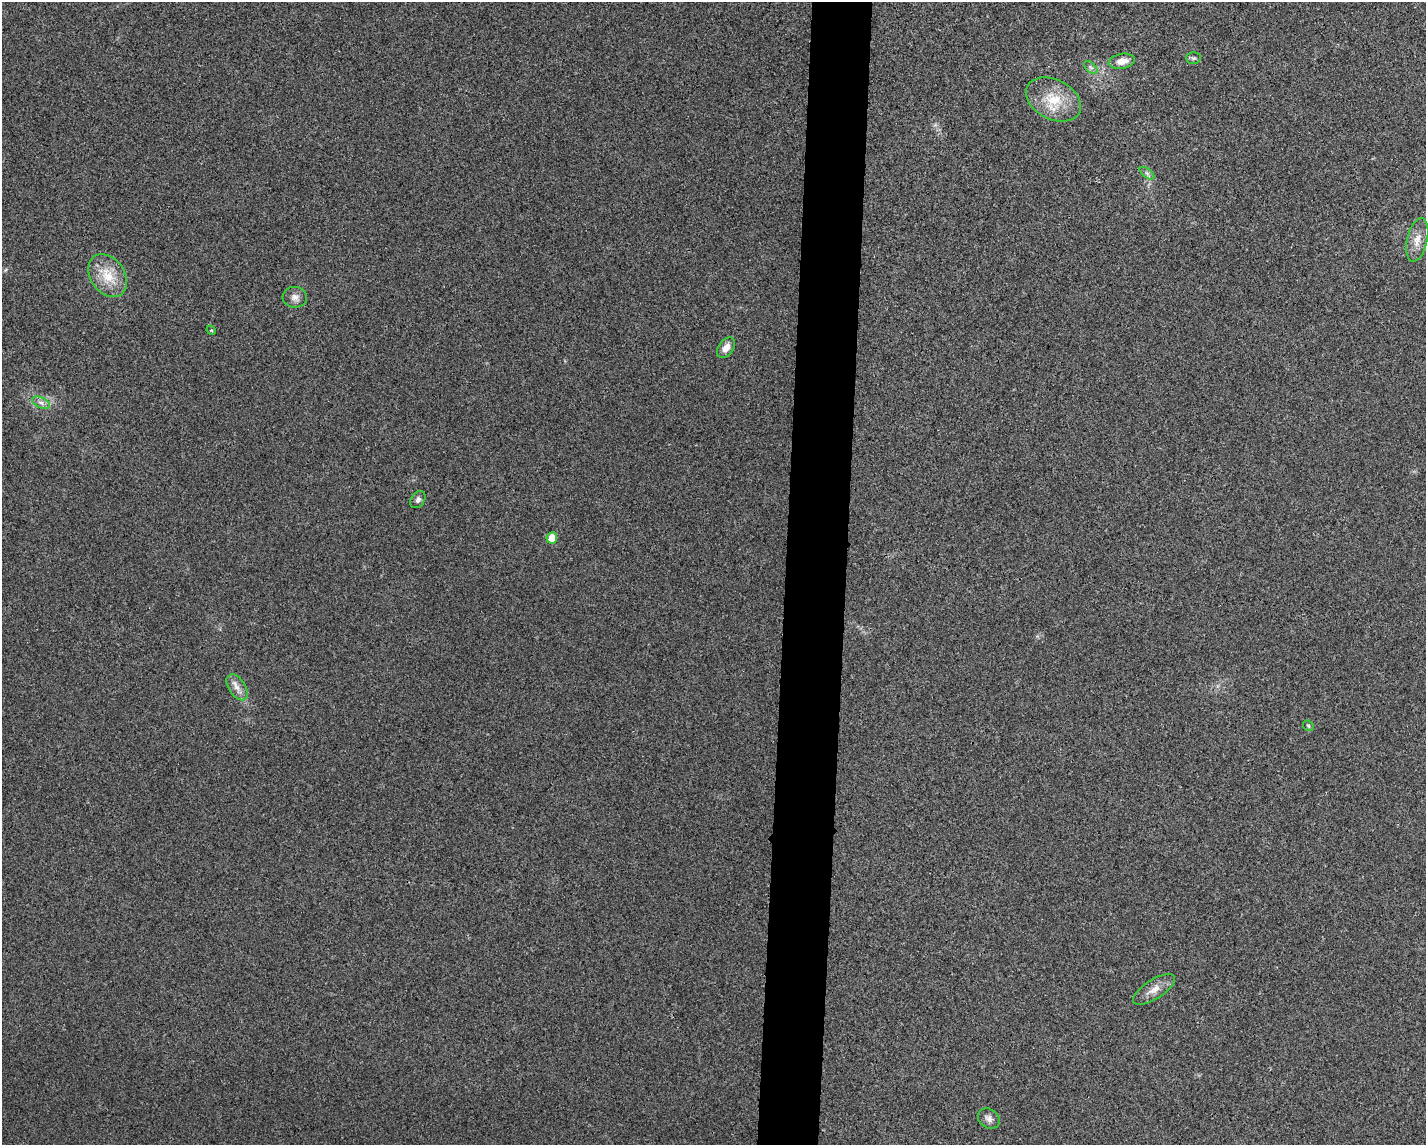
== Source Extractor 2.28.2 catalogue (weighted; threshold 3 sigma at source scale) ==
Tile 5 of 3 x 4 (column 2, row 2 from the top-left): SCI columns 1533-2956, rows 2291-3433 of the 4599 x 4579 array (HDU 1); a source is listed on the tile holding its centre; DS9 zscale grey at full resolution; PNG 1428 x 1147 px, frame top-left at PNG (2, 2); each listed source drawn as its Kron ellipse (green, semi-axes under 4 px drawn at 4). Shown black and unused: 4% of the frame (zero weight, under 3 of 4 exposures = <1% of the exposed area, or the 3 px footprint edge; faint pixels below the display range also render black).
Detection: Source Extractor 2.28.2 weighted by HDU 2 'WHT'; one run over the whole footprint, this tile lists its part. Background 0.0249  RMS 0.006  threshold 0.0268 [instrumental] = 3 sigma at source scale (4.5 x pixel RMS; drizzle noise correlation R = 1.50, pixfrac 1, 0.05/0.05 arcsec/px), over >= 5 px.
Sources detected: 17; all 17 listed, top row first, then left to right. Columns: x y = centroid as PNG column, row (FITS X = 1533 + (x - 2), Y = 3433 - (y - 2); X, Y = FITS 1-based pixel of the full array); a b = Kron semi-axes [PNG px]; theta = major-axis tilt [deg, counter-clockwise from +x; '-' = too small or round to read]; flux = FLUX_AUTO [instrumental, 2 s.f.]
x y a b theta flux
1193 58 7 6 - 1.1
1122 61 13 7 11 5.5
1091 67 8 5 -44 1.5
1053 99 29 19 -27 19
1147 173 8 4 -37 1.4
1417 240 22 10 77 7.1
108 276 23 17 -54 15
295 297 12 10 -3 3.7
211 330 5 4 - 0.61
726 348 11 7 54 4.4
41 403 9 5 -23 2.4
418 500 9 6 56 2.2
552 538 6 5 - 7.8
237 687 14 8 -57 4.3
1308 726 6 4 -46 0.81
1154 989 24 9 33 6.4
989 1119 12 9 -36 3.4